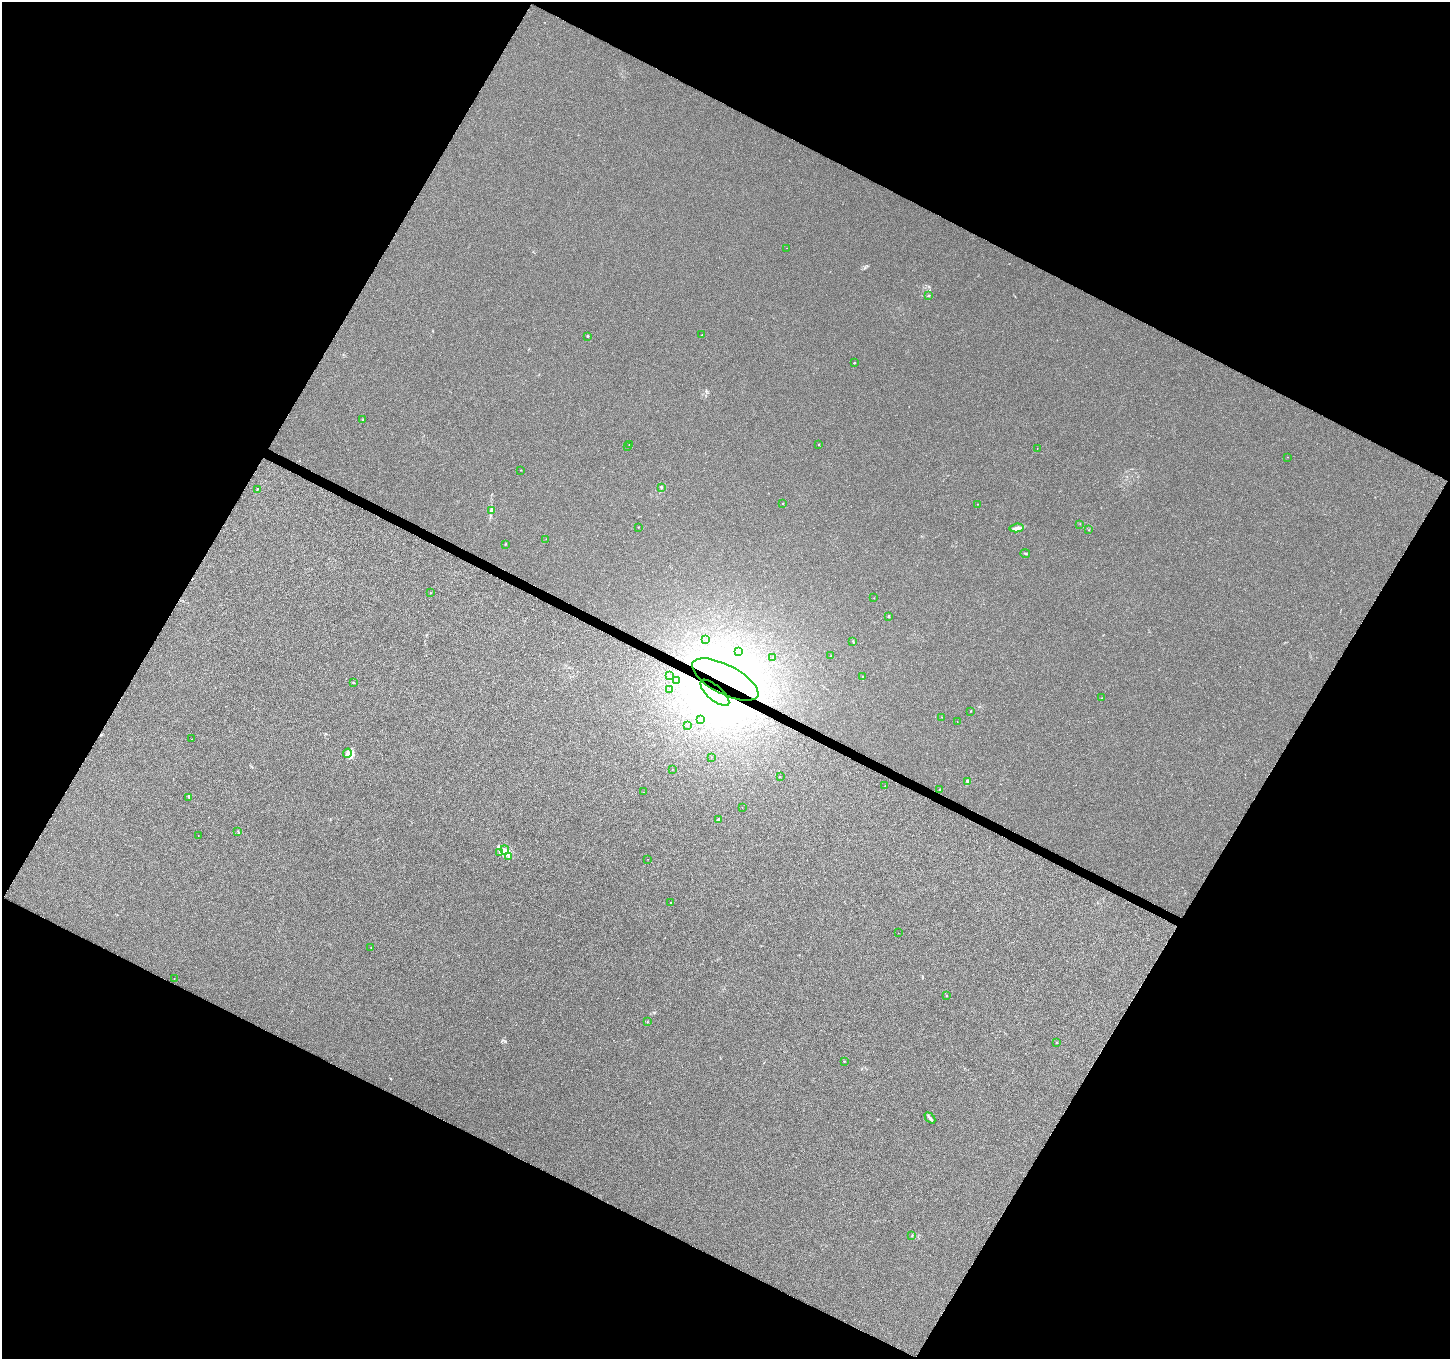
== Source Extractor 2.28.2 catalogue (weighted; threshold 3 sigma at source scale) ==
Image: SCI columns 15-5804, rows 262-5687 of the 5807 x 5897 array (HDU 1 of 3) = the unmasked area's bounding box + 8 px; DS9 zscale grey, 4 x 4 block average (1 PNG px = mean of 4 x 4 image px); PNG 1452 x 1361 px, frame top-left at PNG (2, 2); each listed source drawn as its Kron ellipse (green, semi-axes under 4 px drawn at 4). Shown black and unused: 47% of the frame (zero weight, under 4 of 8 exposures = <1% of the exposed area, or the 3 px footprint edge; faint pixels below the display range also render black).
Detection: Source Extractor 2.28.2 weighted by HDU 2 'WHT'. Background 4.51e-05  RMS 0.0013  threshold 0.0052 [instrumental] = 3 sigma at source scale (4.09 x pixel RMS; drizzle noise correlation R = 1.36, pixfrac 0.8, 0.0396/0.0396 arcsec/px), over >= 5 px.
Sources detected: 85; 9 inside a brighter object's white glare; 1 cosmic-ray / hot-pixel residue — neither listed nor drawn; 1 coinciding with a brighter row at this scale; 1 inside a brighter listed object's ellipse — not listed separately; the other 73 listed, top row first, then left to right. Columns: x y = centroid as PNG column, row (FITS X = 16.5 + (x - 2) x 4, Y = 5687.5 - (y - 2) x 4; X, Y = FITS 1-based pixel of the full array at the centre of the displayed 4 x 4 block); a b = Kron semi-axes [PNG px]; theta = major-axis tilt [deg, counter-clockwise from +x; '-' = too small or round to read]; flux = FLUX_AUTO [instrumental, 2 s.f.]
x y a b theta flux
787 248 2 2 - 0.092
929 295 2 2 - 0.32
702 335 2 2 - 0.14
587 336 2 2 - 0.85
854 363 2 2 - 0.43
363 420 2 2 - 0.55
818 444 2 2 - 0.58
630 445 2 2 - 0.67
627 447 2 2 - 0.099
1037 448 2 2 - 0.17
1288 457 2 2 - 0.26
520 470 2 2 - 0.18
661 488 3 2 - 0.59
257 489 2 2 - 0.4
783 504 2 2 - 0.31
977 504 2 2 - 0.17
492 510 3 3 - 1.4
1080 524 2 2 - 0.15
638 527 2 2 - 0.33
1017 528 7 2 6 1.7
1089 530 2 2 - 0.16
546 539 2 2 - 0.11
505 544 2 2 - 0.26
1025 553 5 2 - 0.58
430 593 2 2 - 0.51
874 598 2 2 - 0.21
888 616 2 2 - 0.56
706 640 2 2 - 0.11
853 641 3 2 - 0.59
738 651 2 2 - 0.14
831 656 2 2 - 0.17
772 657 2 2 - 0.32
669 676 2 2 - 0.39
862 677 3 2 - 0.4
677 680 2 2 - 0.11
725 680 36 14 -27 69
354 682 2 2 - 0.48
670 690 2 2 - 0.1
715 693 18 7 -41 20
1102 698 2 2 - 0.19
971 711 2 2 - 0.47
942 717 2 2 - 0.13
701 719 2 2 - 0.29
957 722 2 2 - 0.15
687 725 2 2 - 0.099
192 739 2 2 - 0.093
347 753 5 3 - 2.6
711 757 2 2 - 0.13
672 769 2 2 - 0.23
780 777 2 2 - 0.33
968 781 2 2 - 2.8
885 786 2 2 - 0.28
940 790 2 2 - 0.59
644 792 2 2 - 0.13
189 797 3 2 - 0.39
742 807 2 2 - 0.11
719 820 2 2 - 1.9
238 831 3 2 - 0.56
198 836 2 2 - 0.2
505 850 5 3 - 2.2
500 852 2 2 - 0.43
508 857 2 2 - 0.36
648 859 2 2 - 0.12
671 903 2 2 - 0.23
898 933 2 2 - 0.11
371 947 2 2 - 0.27
174 979 2 2 - 0.12
947 996 2 2 - 0.34
647 1022 2 2 - 0.24
1056 1042 2 2 - 0.24
844 1061 2 2 - 0.43
930 1118 6 2 -48 1.5
912 1236 2 2 - 0.23
Overlapping masked pixels (flux is a lower limit): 2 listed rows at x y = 725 680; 715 693
Diffuse or blended objects may show on this block-average render without a row.